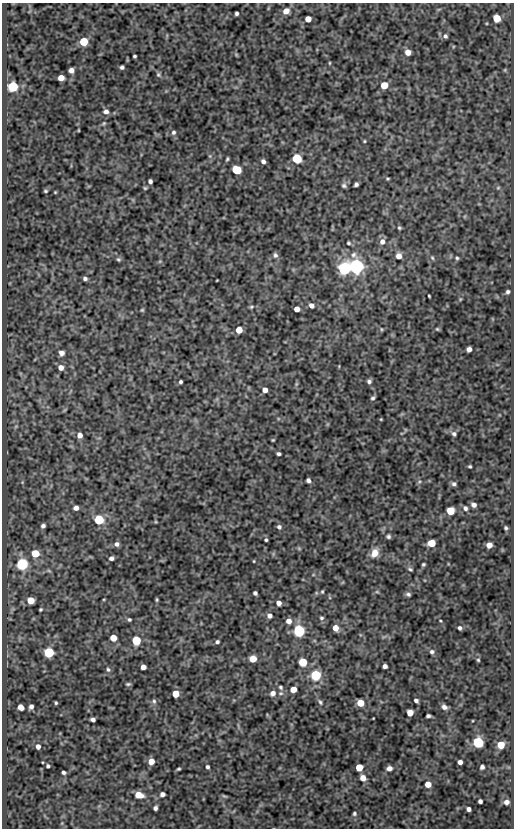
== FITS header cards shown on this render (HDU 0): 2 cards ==
NAXIS1  =                  512
NAXIS2  =                  826

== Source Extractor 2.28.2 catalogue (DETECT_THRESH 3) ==
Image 512 x 826 px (HDU 0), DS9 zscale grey, 1 PNG px = 1 image px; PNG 516 x 830 px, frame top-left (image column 1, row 826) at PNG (2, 3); no overlay
Background 124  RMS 0.59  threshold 1.77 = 3 sigma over >= 5 px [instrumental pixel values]
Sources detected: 157; all 157 listed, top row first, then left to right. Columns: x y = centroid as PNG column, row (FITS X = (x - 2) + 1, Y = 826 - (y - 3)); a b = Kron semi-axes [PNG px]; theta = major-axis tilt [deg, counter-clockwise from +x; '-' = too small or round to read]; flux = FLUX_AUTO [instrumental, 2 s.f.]
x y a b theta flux
286 11 6 5 - 310
237 13 4 4 - 77
497 18 5 5 - 980
308 19 5 5 - 390
445 36 5 5 - 86
84 42 5 5 - 1500
408 52 5 5 - 270
134 56 4 3 - 54
329 63 4 3 - 33
122 67 4 4 - 80
71 70 5 4 - 210
158 75 6 5 - 70
61 78 5 5 - 440
384 85 5 5 - 800
13 86 5 5 - 3400
106 111 6 5 - 150
104 123 5 4 - 45
78 130 3 2 - 26
173 132 6 5 - 81
364 141 4 3 - 38
297 158 5 5 - 2400
227 159 5 3 - 54
263 161 4 4 - 120
237 170 6 5 - 2000
388 179 4 3 - 43
150 181 4 4 - 100
356 184 4 4 - 87
344 186 6 6 - 85
145 188 4 4 - 49
498 188 5 5 - 58
45 191 4 3 - 50
399 228 5 4 - 54
382 242 7 7 - 220
348 243 5 4 - 52
275 255 6 5 - 100
399 256 6 5 - 260
432 258 6 4 -47 54
457 258 4 4 - 55
118 259 6 5 - 67
356 266 6 6 - 16000
344 268 6 6 - 9500
85 279 4 4 - 110
217 280 3 2 - 23
508 292 5 4 - 94
429 296 3 2 - 40
311 305 5 4 - 180
251 307 6 5 - 54
297 309 5 4 - 300
142 310 4 4 - 43
381 329 5 3 - 36
437 329 5 4 - 45
239 330 5 5 - 600
469 349 5 4 - 180
61 353 6 5 - 200
61 367 6 5 - 240
369 381 5 5 - 100
180 382 3 3 - 74
296 384 7 4 71 51
265 390 4 4 - 250
373 398 5 4 - 76
381 419 4 3 - 32
454 434 7 6 - 100
80 435 6 5 - 220
273 440 3 2 - 37
279 454 4 3 - 89
470 466 3 3 - 52
308 480 4 4 - 100
419 482 6 3 19 51
454 484 6 5 - 100
474 505 6 5 - 160
76 508 5 4 - 180
465 508 7 6 - 110
450 511 5 5 - 1300
99 520 5 5 - 2900
43 526 5 4 - 110
279 527 6 5 - 94
506 528 5 4 - 67
388 536 5 4 - 84
266 540 3 3 - 55
431 543 5 5 - 840
117 544 6 5 - 130
489 545 5 5 - 340
299 549 6 4 -20 44
35 553 5 5 - 1100
375 553 10 8 63 420
111 558 5 4 - 120
254 561 3 2 - 30
22 564 5 5 - 6300
423 564 3 3 - 57
410 569 7 4 -23 68
49 571 6 4 -19 51
322 591 4 3 - 44
377 592 6 4 -18 48
255 593 4 4 - 95
408 594 5 4 - 90
31 600 5 5 - 650
157 600 5 3 - 50
279 603 4 4 - 200
41 609 3 3 - 47
269 616 5 5 - 150
321 618 6 4 13 61
129 619 5 4 - 58
289 621 6 5 - 240
440 621 4 3 - 34
335 628 5 5 - 370
460 628 5 4 - 93
299 631 5 5 - 7800
113 638 5 5 - 680
136 640 5 5 - 2400
217 642 4 4 - 82
49 652 5 5 - 3800
432 652 6 6 - 100
253 659 5 5 - 520
478 660 5 4 - 55
303 662 5 5 - 1700
385 666 4 4 - 150
143 667 4 4 - 250
108 669 6 5 - 86
316 675 5 5 - 4000
128 684 6 4 9 61
280 687 8 6 -47 110
293 689 5 5 - 390
273 693 7 6 - 190
175 694 5 5 - 830
416 700 4 4 - 100
154 701 6 6 - 93
320 702 8 5 -66 91
56 703 3 3 - 48
360 703 5 5 - 760
31 706 5 4 - 120
21 707 6 4 -41 270
444 707 7 5 -41 150
410 713 5 5 - 470
428 716 5 3 - 81
93 719 4 4 - 130
478 742 6 5 - 5200
501 745 5 5 - 870
38 746 5 4 - 180
151 761 5 5 - 370
460 762 4 4 - 170
48 766 4 3 - 71
207 767 4 3 - 83
359 767 5 5 - 990
482 767 4 4 - 120
389 768 5 5 - 200
178 769 4 3 - 52
63 772 4 3 - 81
363 778 5 5 - 340
428 784 5 5 - 420
162 794 5 4 - 130
139 795 8 6 -14 480
224 796 6 4 -23 49
480 801 4 4 - 110
506 802 6 5 - 190
155 808 4 4 - 110
468 809 4 4 - 150
354 814 5 4 - 61